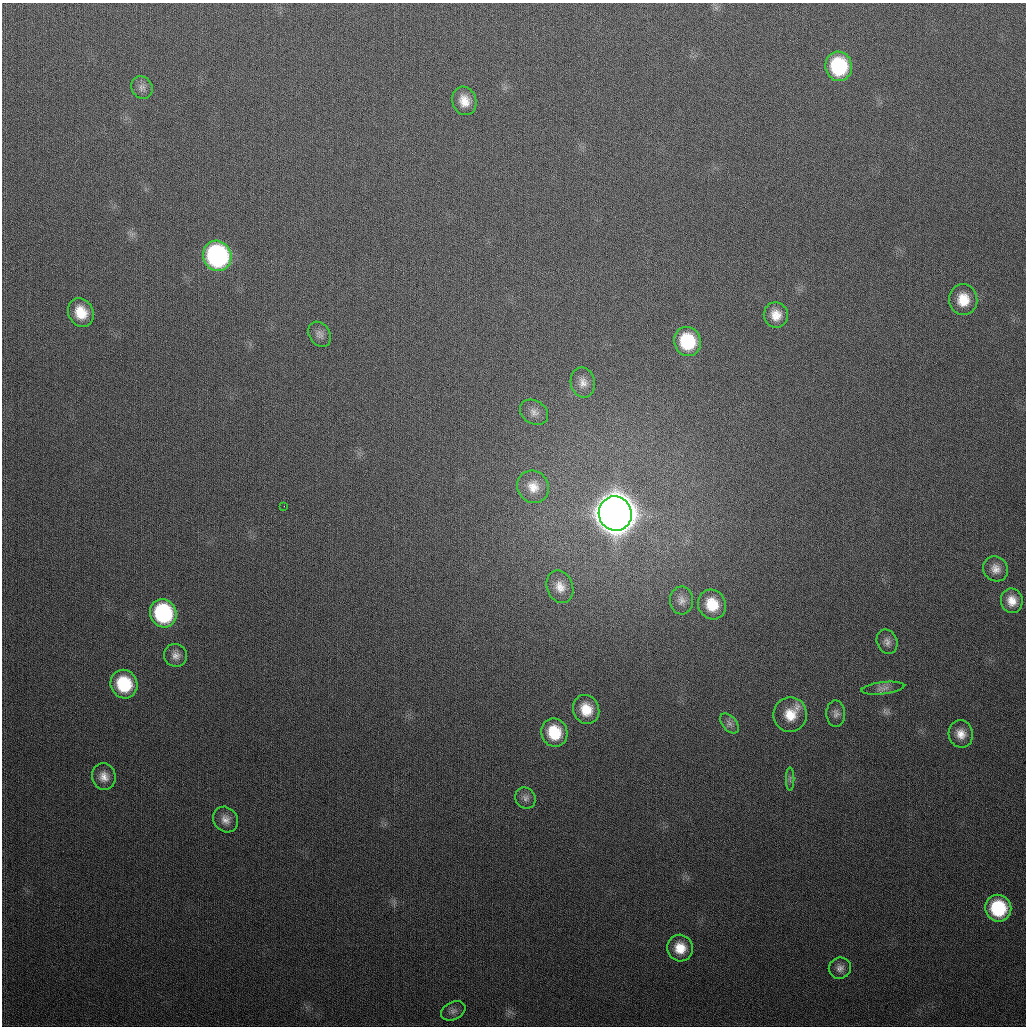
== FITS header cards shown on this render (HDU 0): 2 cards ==
NAXIS1  =                 1024
NAXIS2  =                 1024

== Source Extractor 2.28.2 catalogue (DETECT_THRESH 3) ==
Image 1024 x 1024 px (HDU 0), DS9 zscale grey, 1 PNG px = 1 image px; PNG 1028 x 1028 px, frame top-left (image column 1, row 1024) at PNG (2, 3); each listed source drawn as its Kron ellipse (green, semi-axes under 4 px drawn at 4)
Background 307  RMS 12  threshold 36.6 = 3 sigma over >= 5 px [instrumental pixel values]
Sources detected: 38; all 38 listed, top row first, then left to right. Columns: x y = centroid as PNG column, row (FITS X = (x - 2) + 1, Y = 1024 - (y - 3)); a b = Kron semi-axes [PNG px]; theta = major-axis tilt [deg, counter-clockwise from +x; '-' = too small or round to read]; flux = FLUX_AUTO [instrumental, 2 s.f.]
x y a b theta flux
839 66 15 13 -81 6.3e+04
142 87 12 10 -54 4.7e+03
464 101 14 12 -71 1.1e+04
217 256 15 14 - 1.6e+05
963 300 15 14 - 1.7e+04
81 312 15 12 -63 1.8e+04
776 315 13 12 - 1.0e+04
320 334 13 10 -57 4.5e+03
687 341 15 13 -70 4.2e+04
583 382 15 12 -77 7.3e+03
534 412 15 11 -33 6.5e+03
533 487 17 15 -52 1.2e+04
284 506 2 2 - 2.1e+03
615 514 17 16 - 3.5e+06
995 569 13 12 - 7.1e+03
560 587 17 13 -68 1.0e+04
681 600 14 11 88 6.2e+03
1012 601 12 11 - 9.3e+03
712 604 15 13 -64 2.2e+04
163 613 14 13 - 8.8e+04
887 642 12 10 -65 4.8e+03
176 655 12 11 - 5.6e+03
124 684 14 13 - 4.3e+04
883 688 21 6 7 4.6e+03
586 709 15 13 -67 1.7e+04
836 714 13 9 -87 4.0e+03
790 715 17 17 - 1.8e+04
729 723 11 7 -48 3.5e+03
554 733 14 13 - 2.8e+04
961 734 14 12 -77 9.0e+03
104 777 13 11 -76 7.9e+03
790 779 11 2 90 1.6e+03
525 798 11 9 -52 4.3e+03
225 820 14 11 -48 6.6e+03
998 908 13 13 - 5.3e+04
680 948 13 12 - 1.5e+04
840 968 11 10 - 5.0e+03
453 1011 13 8 26 4.4e+03